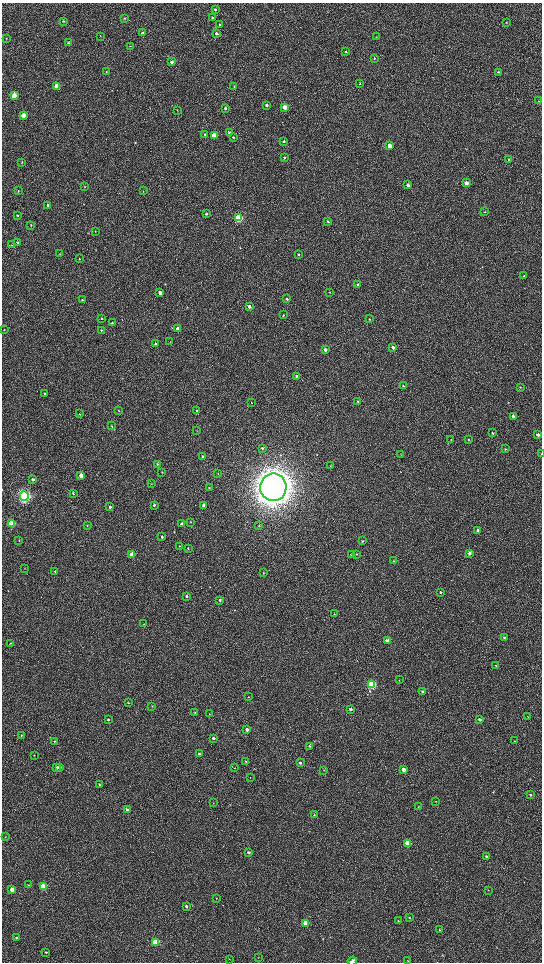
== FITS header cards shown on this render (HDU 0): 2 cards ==
NAXIS1  =                 1080 / length of data axis 1
NAXIS2  =                 1920 / length of data axis 2

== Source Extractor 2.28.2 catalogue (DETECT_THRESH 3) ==
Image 1080 x 1920 px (HDU 0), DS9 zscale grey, zoomed out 1/2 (1 PNG px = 2 x 2 image px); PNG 544 x 964 px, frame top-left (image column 1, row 1919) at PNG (2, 3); each listed source drawn as its Kron ellipse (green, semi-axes under 4 px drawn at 4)
Background 533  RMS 39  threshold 116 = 3 sigma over >= 5 px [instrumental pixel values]
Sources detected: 196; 4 cannot appear on this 1/2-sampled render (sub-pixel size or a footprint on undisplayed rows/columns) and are neither listed nor drawn; the other 192 listed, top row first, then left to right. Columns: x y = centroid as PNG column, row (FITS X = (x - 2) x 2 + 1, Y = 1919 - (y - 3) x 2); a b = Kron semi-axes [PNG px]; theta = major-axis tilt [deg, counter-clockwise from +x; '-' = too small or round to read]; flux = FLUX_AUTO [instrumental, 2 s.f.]
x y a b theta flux
215 9 3 3 - 7.3e+03
124 18 3 3 - 7.3e+03
212 18 3 3 - 7.4e+03
63 21 3 2 - 8.7e+03
506 23 3 2 - 4.3e+03
220 25 3 2 - 5.5e+03
142 33 3 3 - 9.6e+03
216 33 3 3 - 2.0e+04
100 36 3 2 - 3.3e+03
376 37 2 2 - 2.7e+03
6 38 3 2 - 3.9e+03
68 43 4 3 - 9.5e+03
130 46 2 2 - 3.6e+03
346 52 3 2 - 9.1e+03
374 58 4 3 - 6.7e+03
172 62 3 3 - 3.1e+04
106 72 3 2 - 3.3e+03
498 72 3 3 - 7.9e+03
360 84 3 3 - 6.4e+03
56 86 3 3 - 1.1e+05
234 86 3 2 - 4.1e+03
14 95 4 3 - 1.5e+05
539 101 3 2 - 4.1e+03
266 105 3 3 - 2.2e+04
285 107 3 3 - 1.5e+05
225 108 3 3 - 1.0e+04
177 110 2 2 - 3.3e+03
23 115 3 3 - 1.5e+05
229 133 3 3 - 1.4e+04
205 134 3 3 - 9.6e+03
214 135 3 3 - 2.4e+05
233 137 3 3 - 6.7e+03
284 141 3 3 - 1.2e+04
390 146 3 3 - 9.1e+04
284 157 3 3 - 8.5e+03
509 160 3 3 - 1.2e+04
22 162 3 3 - 4.7e+03
466 183 3 3 - 5.3e+04
408 185 3 3 - 3.1e+04
85 186 2 2 - 2.7e+03
18 191 3 3 - 6.2e+03
143 191 3 2 - 2.5e+03
48 205 3 3 - 1.7e+04
485 212 3 2 - 3.1e+03
206 214 3 3 - 1.2e+04
17 215 3 3 - 4.6e+03
239 218 4 3 - 7.8e+05
328 221 4 3 - 9.0e+03
31 225 3 3 - 5.7e+03
95 231 3 2 - 3.2e+03
17 243 4 3 - 1.2e+04
11 245 3 2 - 4.7e+03
60 254 3 2 - 3.0e+03
298 254 3 3 - 7.8e+03
79 259 3 3 - 4.8e+03
524 276 3 2 - 5.3e+03
358 285 3 3 - 2.3e+04
330 292 3 2 - 4.2e+03
160 293 3 3 - 3.4e+04
287 299 4 3 - 8.4e+03
82 300 3 2 - 9.4e+03
249 306 4 3 - 2.5e+04
283 315 3 2 - 4.2e+03
101 318 3 2 - 4.3e+03
369 319 2 2 - 3.4e+03
112 323 3 3 - 1.0e+04
178 329 3 3 - 1.0e+05
4 330 3 2 - 3.5e+03
101 330 3 3 - 9.1e+03
170 342 3 2 - 2.5e+03
155 344 3 3 - 1.3e+04
393 347 3 3 - 1.9e+04
325 350 3 3 - 3.1e+04
297 377 3 3 - 4.9e+04
403 386 3 3 - 1.3e+04
520 387 3 2 - 4.4e+03
44 394 2 2 - 5.6e+03
358 401 3 2 - 5.7e+03
251 403 3 2 - 3.8e+03
118 410 3 2 - 4.6e+03
197 411 3 3 - 6.8e+03
80 414 3 2 - 4.0e+03
513 416 3 3 - 3.4e+04
112 426 4 3 - 6.5e+03
197 431 3 2 - 3.1e+03
492 433 3 2 - 1.0e+04
538 435 3 3 - 2.1e+04
468 439 3 2 - 5.1e+03
451 440 3 2 - 2.6e+03
262 448 4 3 - 9.0e+03
505 449 3 2 - 7.2e+03
401 454 3 2 - 3.4e+03
541 454 3 1 - 3.4e+03
202 456 3 3 - 8.9e+03
157 464 4 3 - 6.6e+03
330 466 2 2 - 3.8e+03
162 472 3 2 - 4.7e+03
218 474 3 2 - 3.0e+03
81 475 3 3 - 7.3e+04
33 479 3 3 - 1.7e+04
151 483 3 2 - 3.5e+03
273 487 14 13 - 1.8e+07
209 488 3 2 - 4.5e+03
73 493 3 2 - 8.8e+03
24 496 5 4 - 2.4e+06
154 505 3 3 - 9.4e+03
204 506 3 3 - 5.7e+04
110 507 3 3 - 1.2e+04
191 522 3 2 - 2.6e+03
11 524 3 3 - 3.9e+05
181 524 3 3 - 1.8e+04
87 525 3 3 - 5.3e+03
259 526 3 3 - 6.1e+03
478 530 3 3 - 2.2e+04
162 537 3 3 - 1.2e+04
19 540 3 2 - 4.3e+03
362 541 3 3 - 5.2e+03
179 546 2 2 - 3.9e+03
188 548 3 2 - 4.0e+03
469 553 3 3 - 2.4e+04
351 554 3 2 - 5.3e+03
357 554 3 3 - 6.1e+03
132 555 3 3 - 1.7e+05
393 561 3 2 - 3.5e+03
25 568 3 2 - 3.4e+03
55 571 3 3 - 7.4e+03
263 573 3 2 - 4.3e+03
440 592 4 3 - 9.3e+03
186 596 3 3 - 8.0e+03
220 600 3 3 - 1.3e+04
334 614 3 1 - 2.4e+03
144 624 3 2 - 4.2e+03
504 637 2 2 - 7.2e+03
387 641 3 3 - 6.7e+04
10 643 3 2 - 3.0e+03
496 665 4 2 - 5.7e+03
399 680 2 2 - 2.7e+03
372 685 3 3 - 8.4e+05
423 691 3 3 - 1.1e+04
248 697 3 2 - 3.4e+03
128 703 3 2 - 3.9e+03
152 706 3 2 - 4.5e+03
350 709 2 2 - 1.6e+04
195 713 3 2 - 6.2e+03
210 714 2 2 - 2.8e+03
528 717 3 2 - 4.7e+03
479 719 3 3 - 2.0e+04
108 720 3 3 - 6.7e+03
247 730 3 3 - 2.3e+04
21 735 3 2 - 4.2e+03
213 738 3 2 - 1.2e+04
55 741 3 3 - 6.3e+03
514 741 3 2 - 4.7e+03
309 746 3 3 - 7.1e+03
199 754 3 3 - 1.7e+04
34 755 2 2 - 3.4e+03
246 762 3 3 - 7.4e+03
300 763 3 2 - 1.6e+04
57 767 3 3 - 4.4e+04
60 767 3 3 - 1.4e+04
234 768 2 2 - 2.3e+03
403 769 3 3 - 6.4e+04
324 770 3 2 - 2.7e+03
250 777 2 1 - 2.1e+03
99 785 3 2 - 9.4e+03
530 795 4 3 - 8.6e+03
436 801 3 2 - 2.7e+03
213 803 3 2 - 2.9e+03
418 807 2 2 - 3.1e+03
127 810 3 3 - 3.0e+04
314 815 3 3 - 5.4e+03
5 837 2 2 - 2.5e+03
408 843 3 3 - 4.0e+05
248 853 3 3 - 1.7e+04
486 856 3 2 - 1.1e+04
28 885 3 3 - 6.1e+03
43 887 3 3 - 4.6e+05
12 890 3 3 - 1.2e+05
488 890 3 2 - 3.8e+03
216 898 3 2 - 3.7e+03
186 906 3 3 - 1.6e+04
409 917 3 3 - 5.2e+03
398 921 3 2 - 4.1e+03
306 923 3 3 - 3.4e+05
440 930 4 2 - 6.4e+03
16 938 3 2 - 7.9e+03
156 942 3 3 - 5.4e+05
46 952 3 2 - 4.0e+03
258 957 2 1 - 2.0e+03
229 959 3 2 - 3.3e+03
352 961 4 3 - 3.2e+04
408 961 3 2 - 3.7e+03
At the frame edge (FLAGS 8, measured only in part): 2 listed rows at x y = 541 454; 352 961
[4 sub-pixel or undisplayed-footprint detections neither listed nor drawn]